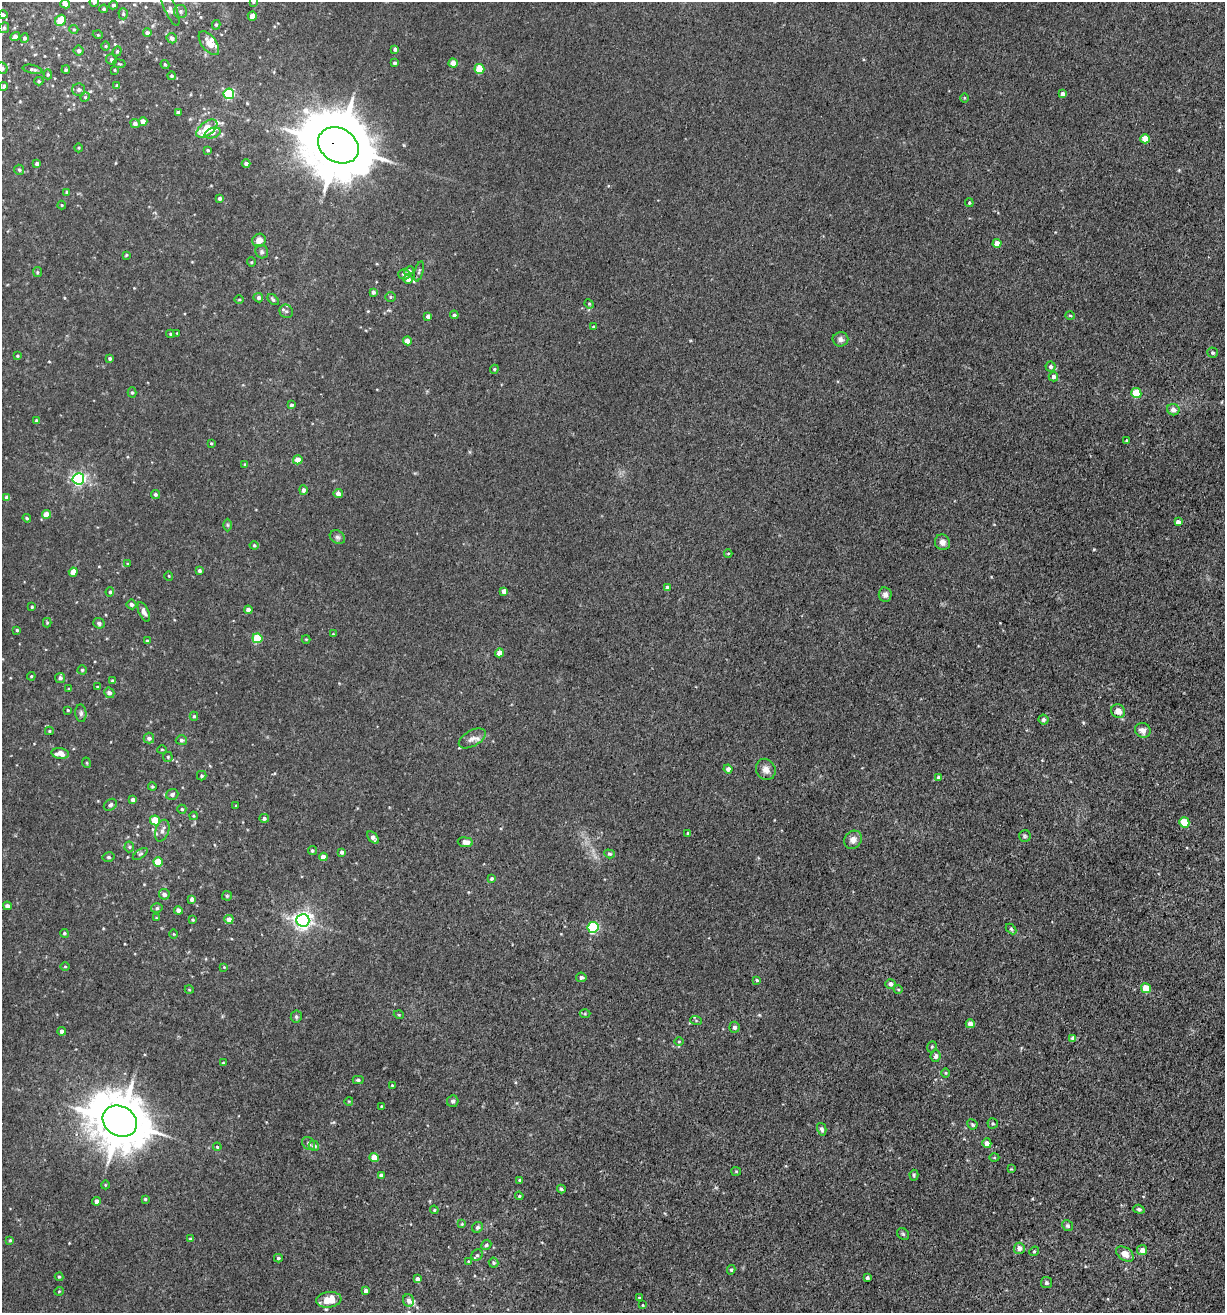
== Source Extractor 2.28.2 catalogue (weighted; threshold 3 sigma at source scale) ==
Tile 6 of 4 x 4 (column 2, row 2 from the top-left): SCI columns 1400-2622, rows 2682-3992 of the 5414 x 5354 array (HDU 1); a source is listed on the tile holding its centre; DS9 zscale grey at full resolution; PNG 1227 x 1315 px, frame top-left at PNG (2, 2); each listed source drawn as its Kron ellipse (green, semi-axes under 4 px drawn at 4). Shown black and unused: <1% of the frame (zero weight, under 3 of 5 exposures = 5% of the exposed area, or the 3 px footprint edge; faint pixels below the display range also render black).
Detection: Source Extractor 2.28.2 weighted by HDU 2 'WHT'; one run over the whole footprint, this tile lists its part. Background 0.0209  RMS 0.003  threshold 0.0135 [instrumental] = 3 sigma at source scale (4.5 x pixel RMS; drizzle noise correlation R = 1.50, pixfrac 1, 0.05/0.05 arcsec/px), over >= 5 px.
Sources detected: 279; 8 inside a brighter listed object's ellipse — not listed separately; the other 271 listed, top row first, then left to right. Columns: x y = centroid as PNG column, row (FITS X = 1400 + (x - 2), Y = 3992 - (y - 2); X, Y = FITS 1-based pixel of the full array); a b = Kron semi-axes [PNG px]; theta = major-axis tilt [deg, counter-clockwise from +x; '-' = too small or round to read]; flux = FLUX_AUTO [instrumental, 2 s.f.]
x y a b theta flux
94 2 5 4 - 0.78
253 2 4 3 - 0.29
65 4 5 4 - 1.5
114 5 4 4 - 0.49
170 8 19 6 -66 1.3
104 9 4 4 - 0.42
180 11 6 6 - 0.69
123 14 5 4 - 0.45
3 15 5 4 - 0.72
252 16 4 4 - 2
60 20 6 5 - 5.2
216 25 5 4 - 0.43
4 28 6 4 46 0.38
74 29 4 4 - 0.34
147 33 4 4 - 0.78
98 35 5 3 - 0.25
15 36 5 4 - 1.5
25 38 4 4 - 0.6
172 38 5 5 - 0.95
209 43 14 7 -53 2.7
106 46 5 3 - 0.29
395 49 4 4 - 0.82
79 51 5 5 - 0.73
117 51 5 4 - 0.42
111 59 5 5 - 0.62
395 63 3 3 - 0.61
453 63 4 4 - 3.4
119 64 6 3 -9 0.29
165 64 4 3 - 0.42
2 68 6 5 - 0.92
32 69 10 4 -12 0.67
479 69 5 4 - 8
66 70 4 3 - 0.39
115 70 3 3 - 0.25
48 74 5 4 - 0.43
172 76 4 4 - 0.43
39 81 4 4 - 0.4
4 86 4 4 - 0.58
117 86 4 3 - 0.66
79 90 6 6 - 0.77
229 94 5 5 - 25
1063 94 4 4 - 1.2
85 97 5 4 - 0.34
965 98 5 3 - 0.26
178 112 4 3 - 0.78
143 121 4 4 - 2
135 123 5 4 - 0.93
207 129 12 6 38 7.8
212 133 8 5 20 0.77
1145 139 5 4 - 5
338 145 21 17 -30 2400
79 148 4 3 - 0.29
208 150 3 3 - 0.34
246 163 4 4 - 0.86
37 164 4 4 - 0.74
19 170 5 5 - 0.5
67 192 4 3 - 0.49
220 198 4 3 - 0.79
969 203 4 3 - 0.35
62 205 4 4 - 0.28
259 240 7 6 - 2.1
997 243 4 4 - 2.4
262 252 7 6 - 0.66
126 255 4 3 - 0.32
251 262 4 4 - 0.29
409 271 5 4 - 0.74
419 271 10 3 75 0.53
37 272 5 4 - 0.38
404 274 6 5 - 0.91
408 279 5 5 - 1.2
373 292 4 3 - 0.85
390 297 5 4 - 0.38
258 298 5 4 - 0.65
239 299 5 3 - 0.3
273 300 6 4 -44 0.51
589 304 5 4 - 0.29
286 311 7 6 - 0.82
454 315 4 4 - 0.61
1070 315 4 3 - 0.32
428 316 4 4 - 0.9
594 327 3 3 - 0.58
177 333 3 3 - 0.2
170 334 4 3 - 0.36
840 339 8 7 - 0.95
407 341 4 4 - 2.8
1212 352 5 5 - 0.55
17 356 4 3 - 0.3
110 358 4 4 - 0.55
1050 366 5 5 - 0.74
494 369 4 4 - 0.37
1053 377 5 4 - 1
132 392 5 4 - 0.45
1136 393 5 5 - 10
292 405 4 4 - 0.54
1173 410 6 5 - 1.7
36 420 4 3 - 0.36
1126 440 3 3 - 0.36
211 443 3 3 - 0.3
298 460 5 4 - 3.4
245 464 4 4 - 0.5
78 479 6 5 - 63
303 490 5 4 - 0.71
155 494 5 4 - 0.61
338 494 4 4 - 1.8
7 497 4 4 - 1.4
47 514 4 4 - 3.3
27 518 4 3 - 0.33
1178 522 4 4 - 1.5
227 525 6 4 -89 0.43
337 537 8 6 -32 0.76
942 542 8 7 - 1.4
254 545 4 4 - 0.36
728 553 4 3 - 0.26
128 564 4 3 - 0.23
199 571 4 3 - 0.61
73 572 4 4 - 2.4
169 576 5 3 - 0.23
667 587 4 4 - 0.97
504 591 4 4 - 1.4
110 592 4 4 - 0.55
885 595 7 6 - 1.2
131 604 5 4 - 0.8
32 607 3 3 - 0.32
248 610 4 4 - 1.2
144 612 10 5 -65 1.2
47 623 4 4 - 0.34
99 623 6 5 - 0.74
17 630 3 3 - 0.35
333 634 3 3 - 0.2
257 638 5 5 - 11
306 639 4 4 - 0.27
147 641 3 3 - 0.38
499 653 4 4 - 1.8
82 670 4 4 - 0.42
31 676 4 4 - 0.29
60 678 5 5 - 0.93
112 681 4 3 - 0.66
98 687 3 3 - 0.35
69 689 4 3 - 0.29
109 693 5 5 - 0.93
68 710 3 3 - 0.3
1118 711 7 6 - 2.3
81 713 9 5 -84 0.77
194 716 4 4 - 0.38
1043 720 5 5 - 0.62
1143 730 8 7 - 2
49 731 4 4 - 0.37
149 738 5 5 - 1.1
472 738 15 8 29 1.8
181 740 5 5 - 0.72
162 749 5 3 - 0.28
60 753 9 5 -8 2.9
168 757 5 5 - 0.4
87 763 5 3 - 0.29
728 769 4 4 - 1.4
766 769 11 9 -62 1.7
202 776 5 5 - 0.43
938 777 4 4 - 0.34
152 786 4 4 - 0.34
172 794 6 5 - 0.81
133 800 4 3 - 1
110 805 7 5 36 0.8
236 806 3 2 - 0.21
182 809 4 4 - 0.38
193 816 4 4 - 0.29
264 818 5 4 - 0.66
155 820 5 5 - 6.4
1184 822 5 5 - 7.6
162 831 11 6 71 1.4
688 833 3 3 - 0.38
1025 836 6 5 - 0.47
373 838 7 4 -48 1.3
853 840 9 8 - 1.7
465 842 8 5 -7 2
129 847 5 5 - 0.47
312 850 4 4 - 0.51
342 852 4 3 - 0.9
140 854 8 4 35 0.5
609 854 5 4 - 0.39
109 857 6 4 13 0.5
323 857 4 4 - 2.2
158 862 5 4 - 5.9
492 878 3 3 - 0.45
164 894 5 5 - 1.1
227 896 5 5 - 0.35
192 899 4 4 - 0.91
7 906 4 4 - 1
157 908 6 4 16 0.55
178 910 4 4 - 0.88
156 918 3 3 - 0.21
229 919 4 4 - 2.1
193 920 4 3 - 0.3
303 920 6 6 - 110
593 927 5 5 - 27
1011 929 6 4 -45 0.45
64 933 4 4 - 0.43
174 934 5 3 - 0.23
65 966 4 3 - 0.23
224 967 3 3 - 0.24
581 977 5 4 - 0.72
757 980 4 4 - 0.37
891 984 5 5 - 1.3
1146 988 5 5 - 8.1
189 989 4 3 - 0.23
898 989 4 3 - 0.27
585 1014 5 3 - 0.31
399 1015 5 3 - 0.25
296 1017 6 5 - 0.65
696 1020 6 4 -20 0.37
970 1024 4 4 - 2
734 1027 5 5 - 0.9
62 1031 4 4 - 0.86
1073 1038 4 4 - 1.2
679 1041 5 3 - 0.26
932 1047 6 4 68 0.39
936 1056 6 5 - 0.93
223 1063 4 4 - 0.32
946 1073 5 3 - 0.26
358 1080 5 4 - 0.56
392 1085 3 2 - 0.21
349 1101 4 3 - 0.21
453 1101 6 5 - 0.75
381 1106 3 2 - 0.18
120 1121 18 14 -30 1400
993 1123 5 5 - 0.48
972 1124 5 4 - 0.53
822 1129 6 4 -76 0.74
309 1143 7 5 -44 0.75
987 1143 5 4 - 1.8
314 1146 5 5 - 0.98
217 1147 4 3 - 0.3
374 1157 4 4 - 3.3
994 1158 5 3 - 0.29
1011 1169 3 3 - 0.23
736 1171 5 4 - 0.34
381 1175 4 3 - 1
914 1175 5 4 - 0.43
520 1180 4 3 - 0.43
105 1185 4 3 - 0.22
561 1189 4 4 - 0.52
519 1196 4 4 - 0.36
145 1199 3 3 - 0.39
96 1201 4 4 - 1.2
1139 1209 6 4 -19 0.62
434 1210 4 4 - 0.34
462 1224 4 4 - 0.28
1068 1226 6 5 - 0.52
477 1227 6 5 - 0.64
903 1234 6 5 - 0.47
190 1239 4 3 - 0.5
10 1240 4 4 - 0.38
486 1245 5 4 - 0.53
1019 1248 5 5 - 1.9
1142 1250 5 5 - 2.1
1034 1251 5 4 - 0.37
1125 1254 10 6 -34 2.7
477 1255 6 5 - 0.57
278 1258 4 3 - 0.44
468 1261 4 3 - 0.2
494 1263 5 5 - 0.46
731 1270 4 4 - 0.46
59 1277 4 4 - 0.36
867 1278 4 3 - 0.54
418 1279 4 4 - 0.99
1046 1283 5 5 - 0.63
59 1291 5 3 - 0.23
366 1291 4 4 - 1
639 1297 4 2 - 0.26
329 1300 12 8 7 4.9
409 1300 6 5 - 1.3
643 1305 4 2 - 0.21
Overlapping masked pixels (flux is a lower limit): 1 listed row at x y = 338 145
Isophote crosses this tile's border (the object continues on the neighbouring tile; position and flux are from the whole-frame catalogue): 5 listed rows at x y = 94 2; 253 2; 180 11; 3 15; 2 68